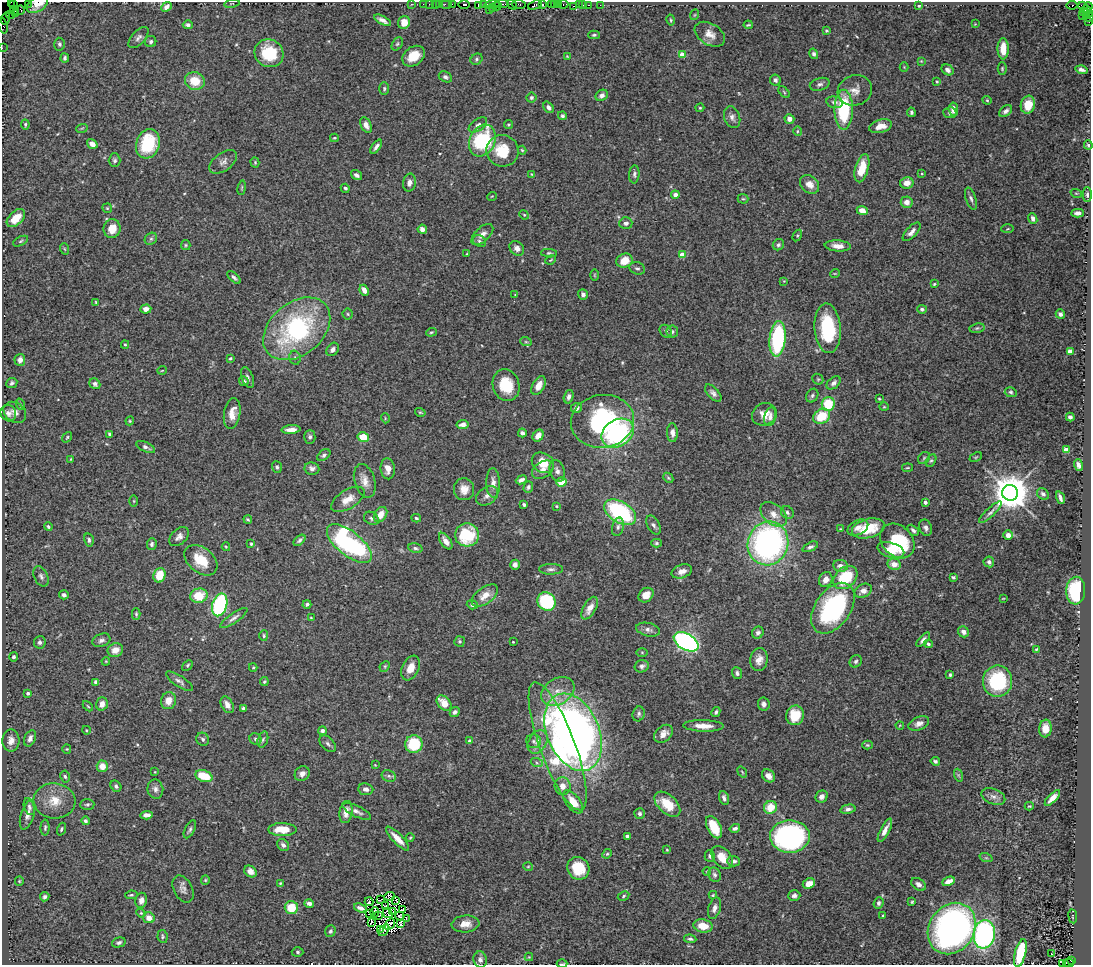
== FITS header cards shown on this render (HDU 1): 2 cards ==
NAXIS1  =                 1089
NAXIS2  =                  963

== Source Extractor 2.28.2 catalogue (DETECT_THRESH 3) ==
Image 1089 x 963 px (HDU 1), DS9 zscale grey, 1 PNG px = 1 image px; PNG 1093 x 967 px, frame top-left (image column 1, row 963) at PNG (2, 2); each listed source drawn as its Kron ellipse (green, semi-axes under 4 px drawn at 4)
Background 1.8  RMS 0.05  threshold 0.151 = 3 sigma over >= 5 px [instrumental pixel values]
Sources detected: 505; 7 with non-positive FLUX_AUTO (blend fragments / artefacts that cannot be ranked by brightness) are neither listed nor drawn; the other 498 listed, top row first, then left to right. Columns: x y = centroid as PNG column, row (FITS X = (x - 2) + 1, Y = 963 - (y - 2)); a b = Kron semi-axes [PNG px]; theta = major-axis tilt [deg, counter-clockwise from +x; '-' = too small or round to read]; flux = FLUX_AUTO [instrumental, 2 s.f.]
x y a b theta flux
11 2 2 2 - 13
28 3 2 2 - 82
232 3 8 3 9 3.8
13 4 2 2 - 7.2
411 4 2 2 - 34
423 4 2 2 - 56
429 4 2 2 - 38
435 4 3 2 - 150
440 4 2 2 - 66
446 4 6 2 0 110
452 4 2 2 - 55
464 4 5 3 - 120
502 4 6 2 -1 420
519 4 7 3 -7 320
543 4 3 3 - 220
551 4 2 2 - 130
554 4 3 2 - 130
559 4 3 2 - 130
564 4 5 3 - 170
37 5 11 7 30 35
478 5 4 2 - 150
483 5 4 2 - 170
492 5 8 3 11 400
512 5 5 3 - 320
535 5 7 3 22 410
579 5 2 2 - 39
583 5 2 2 - 28
589 5 3 2 - 120
600 5 2 2 - 26
1072 5 5 3 - 710
497 6 4 3 - 210
574 6 3 3 - 97
919 6 4 3 - 3.2
1083 6 4 3 - 160
1088 6 4 2 - 110
166 7 6 4 41 16
493 8 3 2 - 57
21 10 4 3 - 100
489 10 2 2 - 55
15 11 5 2 - 120
1088 11 6 4 -60 370
1083 12 3 2 - 54
15 14 3 2 - 85
10 15 4 2 - 110
694 15 5 3 - 3.1
1086 15 3 2 - 140
1082 16 2 2 - 37
1089 17 4 2 - 150
5 19 6 4 73 170
382 20 9 3 -28 14
671 20 5 3 - 4.5
404 22 6 6 - 40
1089 22 2 2 - 50
975 24 3 3 - 2.4
3 25 8 2 -75 180
188 25 5 4 - 8.4
748 25 4 2 - 3.9
826 31 4 3 - 3.8
710 34 16 10 -32 33
594 35 6 4 1 5.8
138 37 13 6 47 14
151 41 6 5 - 8.4
59 44 6 5 - 6.4
397 44 7 5 59 5.9
2 48 2 2 - 16
1003 49 11 5 -90 56
269 53 15 13 -34 130
814 54 5 4 - 9.1
682 55 4 4 - 50
413 56 12 9 37 64
567 56 3 3 - 2.6
65 58 4 3 - 6.7
477 59 6 5 - 6
921 61 4 3 - 2.8
904 67 4 4 - 3.1
1002 69 6 4 90 4.6
948 70 6 5 - 15
1081 70 6 4 -18 11
445 77 7 5 -27 9.8
775 80 5 5 - 11
195 81 10 9 - 72
937 81 3 3 - 4
820 84 10 6 15 11
384 89 6 5 - 5.7
855 90 17 15 19 38
784 92 7 4 -46 4.3
602 95 6 5 - 14
531 98 5 5 - 7.8
987 100 4 4 - 3.7
834 102 8 5 -11 11
1028 105 9 7 72 60
548 107 6 4 -50 12
700 108 4 4 - 3.7
953 109 7 4 -83 23
844 110 20 9 90 240
1006 111 7 4 35 11
911 112 4 4 - 6.2
950 113 6 5 - 9.9
562 116 5 4 - 6
732 117 11 8 -71 16
789 119 5 4 - 19
25 124 5 4 - 4.9
366 125 8 5 -65 18
478 125 10 6 36 13
508 125 4 4 - 4.3
880 126 11 6 15 34
82 128 6 3 18 3.5
797 131 5 3 - 3.5
334 138 4 3 - 3.6
482 141 16 12 63 290
92 144 5 4 - 22
148 144 15 11 72 190
1088 145 4 3 - 5.7
376 147 8 4 55 11
522 150 4 4 - 3.8
503 151 16 15 - 100
115 160 7 6 - 7.4
223 162 16 9 36 18
255 162 5 4 - 3.9
862 168 14 6 75 64
531 174 4 2 - 1.8
634 174 9 5 85 8.7
922 174 3 3 - 3
356 175 6 4 -33 9.9
409 183 9 6 79 16
907 183 7 6 - 27
809 184 10 8 -40 30
242 188 7 3 81 4.2
345 188 5 4 - 6.1
1076 193 6 3 -18 3.4
1087 194 7 4 90 9.2
675 195 4 4 - 13
492 196 5 3 - 2.5
743 199 5 5 - 4.5
971 199 11 5 -71 11
907 202 6 6 - 23
107 208 5 5 - 4.1
862 211 5 4 - 28
1078 213 6 4 -3 16
524 215 5 4 - 4.1
16 218 11 6 44 55
1033 218 5 4 - 13
626 223 6 5 - 11
112 228 9 8 - 49
422 229 4 4 - 16
1008 229 6 3 1 3.6
912 232 12 5 47 16
482 235 13 7 43 22
797 236 6 4 59 4
151 239 7 5 42 7.3
21 241 8 4 28 5.8
480 241 7 5 -32 8.3
186 245 5 4 - 4.5
778 245 6 5 - 9.8
838 246 13 5 -4 25
517 248 8 6 -42 17
65 249 6 3 -70 3.4
549 253 8 4 -4 5.7
467 254 3 2 - 3.6
682 255 4 4 - 50
551 260 5 3 - 3.5
625 261 8 7 - 53
637 268 8 6 -19 8.2
835 273 5 3 - 2.7
594 275 6 4 -90 4
234 277 8 4 -44 8.8
784 281 4 4 - 2.7
934 284 4 3 - 3.8
364 290 6 4 -65 16
583 294 5 4 - 9.7
515 295 4 3 - 2.5
96 302 4 3 - 2.7
146 309 5 4 - 19
922 309 5 4 - 6.9
348 314 5 5 - 4.1
1060 314 5 4 - 9.6
828 328 25 13 -86 200
977 328 7 5 9 6.1
297 329 38 26 39 530
666 331 7 5 -49 7.9
672 331 6 6 - 7.9
431 332 5 4 - 4.5
778 339 18 8 84 350
526 342 6 3 -18 4.8
125 345 4 4 - 4.1
333 349 7 5 53 12
1070 351 4 4 - 34
230 358 4 3 - 4.9
295 358 7 5 -75 8
20 360 6 5 - 17
162 370 4 3 - 2.4
248 377 11 5 -70 12
818 379 6 5 - 4.7
244 381 5 4 - 12
12 383 6 5 - 7
834 383 8 5 43 12
95 384 6 5 - 11
506 385 16 13 -72 100
539 386 10 6 62 32
1011 392 6 5 - 5.9
713 393 10 5 -48 13
812 396 7 5 59 7.8
569 397 7 4 74 12
879 399 3 2 - 3.3
20 404 6 4 -71 3.8
828 404 7 6 - 110
884 407 4 4 - 3.5
576 408 5 5 - 14
15 412 12 9 -37 22
420 412 5 4 - 4
8 413 8 7 - 16
232 414 16 8 81 40
764 414 13 11 25 40
822 416 9 7 30 110
770 417 9 6 75 16
1070 417 4 3 - 11
385 418 5 3 - 2.8
130 421 4 4 - 3.9
602 421 32 26 8 460
463 424 6 4 11 19
291 430 9 4 4 21
522 433 4 3 - 11
618 433 17 13 33 490
672 433 9 5 -89 20
110 434 4 3 - 6.8
538 436 6 5 - 33
67 437 6 3 54 4.4
310 437 7 5 86 8.6
363 437 6 5 - 66
145 447 10 4 -25 11
1066 450 4 4 - 51
324 455 7 5 39 8.1
976 457 6 4 25 4.2
924 458 7 5 45 6.2
71 459 4 2 - 2.7
931 461 7 4 61 6.2
543 463 12 9 -36 61
1079 465 6 4 -73 15
277 467 6 5 - 7.4
312 468 7 6 - 12
907 468 5 3 - 3.6
388 469 10 7 -84 26
543 470 12 8 32 22
557 471 11 7 -73 15
668 478 5 4 - 5
521 480 6 3 23 13
365 481 17 10 -74 32
561 482 5 4 - 58
493 483 15 7 -90 25
528 487 6 5 - 7.5
464 489 11 10 - 33
1010 493 8 8 - 9600
1043 494 6 5 - 10
487 496 12 8 35 19
1060 498 6 3 -72 10
348 499 19 9 32 42
134 501 6 4 -90 3.1
925 502 3 3 - 11
524 505 3 3 - 6.2
556 506 3 3 - 3.2
620 512 17 10 -32 360
787 512 7 6 - 8.6
990 512 15 4 43 11
774 514 15 9 -39 34
380 515 8 6 56 37
371 518 8 6 -31 8.1
416 518 5 3 - 4.3
248 519 4 3 - 4.1
653 525 10 6 -60 11
48 527 4 3 - 5.7
618 527 9 5 76 10
858 527 11 7 29 21
868 528 17 9 14 94
926 528 8 6 -68 11
840 529 4 3 - 2.7
913 530 6 4 -44 8.6
467 535 12 11 - 170
1008 535 4 4 - 19
179 537 11 7 43 18
89 540 7 4 -78 8.3
299 540 7 4 42 7.9
446 541 9 5 -56 22
897 541 19 15 -47 220
656 543 5 4 - 5.1
768 543 22 20 69 990
152 544 6 5 - 8.9
251 544 4 3 - 4.4
349 544 27 12 -39 670
226 547 4 4 - 3.2
810 547 8 4 25 9.3
415 548 7 5 -14 7.4
891 550 14 7 -16 57
201 560 18 12 -39 79
989 562 5 5 - 11
894 564 7 5 -10 29
515 565 5 5 - 16
840 566 7 6 - 17
551 569 12 5 1 12
682 571 10 6 19 22
160 575 7 6 - 78
41 576 11 6 -64 12
953 577 4 3 - 4.9
845 578 13 10 41 150
826 580 8 6 61 26
863 591 9 6 26 21
1076 591 14 9 87 250
64 595 5 4 - 11
485 595 15 8 36 39
646 595 8 6 41 33
199 596 8 7 - 82
1003 598 3 2 - 2.2
547 601 10 8 -43 240
307 604 4 3 - 6.9
220 605 12 7 75 420
472 605 5 4 - 9.5
590 608 12 6 61 34
833 608 28 17 55 460
136 614 6 4 -89 4.4
234 618 16 5 34 14
311 618 4 4 - 3.7
648 630 12 6 -13 16
963 632 6 5 - 17
758 633 6 5 - 9.5
264 636 5 4 - 4.7
101 640 9 6 20 11
923 640 9 4 47 11
460 641 5 5 - 5.4
40 642 6 6 - 11
513 642 2 2 - 2.8
686 642 13 8 -29 870
928 644 4 4 - 5.7
1036 649 4 3 - 4
115 650 8 6 19 33
642 652 6 4 -1 3.9
13 657 4 4 - 7
759 660 11 8 79 25
106 661 4 3 - 2.6
856 661 6 5 - 7.7
187 665 6 4 43 5.4
385 666 6 4 45 4.6
642 666 7 6 - 11
253 668 4 4 - 3.7
410 668 13 8 66 39
737 673 6 5 - 9.9
950 675 4 3 - 5.1
179 681 15 5 -33 14
997 681 16 14 89 260
96 682 4 4 - 7.8
264 682 4 4 - 4.5
558 692 18 13 31 55
28 693 4 3 - 8.4
168 701 8 7 - 37
444 703 9 6 -47 47
102 704 6 6 - 26
764 704 7 6 - 13
227 705 9 5 -60 22
88 706 6 3 -46 3.6
243 708 4 3 - 5.4
455 712 5 4 - 9.3
716 712 5 4 - 6.3
639 714 7 6 - 7.8
795 715 10 9 - 76
919 723 11 6 22 18
900 725 4 2 - 2.4
703 726 20 6 -1 35
1045 728 9 6 83 40
86 730 4 3 - 2.6
322 731 4 4 - 12
573 732 40 26 -67 2600
663 734 10 7 41 22
30 738 8 5 66 14
203 739 7 6 - 7.8
256 739 6 5 - 7
11 740 11 8 89 26
263 740 8 5 72 7.3
469 741 4 3 - 6.1
533 741 7 7 - 9.3
538 742 12 9 59 27
328 744 10 6 -46 9.6
414 744 9 8 - 140
867 745 5 4 - 4.5
558 746 68 17 -70 350
67 749 4 4 - 3.5
935 761 4 3 - 6.8
537 763 6 4 -19 6.2
375 765 3 3 - 2.5
102 766 5 5 - 38
155 772 3 2 - 2.2
742 772 6 3 -54 3.4
302 774 8 7 - 19
958 775 6 4 -71 5.3
65 776 6 4 -81 6.5
204 776 9 5 -18 80
389 776 7 5 -23 8
768 776 7 5 -44 19
116 786 6 5 - 8.4
562 786 9 8 - 26
155 789 9 8 - 16
366 789 7 6 - 13
993 796 12 7 -21 17
822 797 6 5 - 15
724 798 7 4 -72 11
1052 798 10 4 45 23
55 801 21 17 -6 69
573 802 13 7 -52 51
87 804 7 5 2 6.9
667 804 15 9 -43 81
1029 806 4 3 - 3.6
29 807 8 5 -72 9.4
770 807 6 6 - 63
848 809 7 4 12 10
357 811 15 5 -26 16
346 812 11 6 82 31
640 814 5 5 - 8.8
28 815 15 6 72 21
147 815 6 4 5 16
85 821 4 4 - 7.6
45 827 8 4 88 6.1
714 827 12 6 -62 99
735 828 5 4 - 8.4
61 829 6 4 72 5.7
190 829 10 5 63 8.4
282 830 14 6 0 62
885 830 13 4 63 23
627 836 4 3 - 16
790 836 20 16 1 840
410 838 4 4 - 3.2
398 839 16 5 -46 37
283 845 6 5 - 11
667 850 4 3 - 2.9
607 854 5 4 - 4.2
710 856 6 5 - 7.2
722 857 13 9 -50 47
986 858 7 4 -18 5.4
733 861 6 5 - 13
528 867 5 3 - 3.3
578 868 12 10 -51 81
250 871 7 5 -37 24
707 871 4 3 - 2.8
714 875 7 6 - 8.9
205 880 5 4 - 3.9
19 881 4 4 - 4
949 881 6 4 25 24
280 883 3 3 - 2.5
809 884 6 5 - 27
918 884 8 5 -38 12
183 889 15 9 -62 19
131 895 6 4 9 4.8
713 895 4 4 - 3.8
794 895 6 5 - 10
389 896 5 3 - 0.045
624 896 6 4 29 5.5
45 897 5 4 - 8.5
141 900 8 6 76 19
381 900 4 2 - 3.3
396 900 2 2 - 5.8
369 902 4 2 - 15
912 902 3 3 - 4.2
309 903 5 4 - 16
879 903 6 5 - 7.9
386 906 3 2 - 1.8
291 908 6 6 - 75
360 908 6 4 -23 7.9
715 908 11 6 72 19
403 909 4 2 - 0.81
393 911 3 2 - 5.5
375 912 5 2 - 7.2
141 913 4 4 - 3.4
369 913 3 2 - 2.5
388 913 5 3 - 2.6
379 916 2 2 - 4.9
400 916 4 3 - 2.7
883 916 3 3 - 3.1
1073 916 7 3 -83 2.9
149 918 6 5 - 25
406 918 3 2 - 4.9
371 922 4 2 - 4.4
401 923 4 2 - 2.6
390 924 6 2 57 4.6
465 924 14 8 5 33
703 926 9 6 -11 56
381 929 4 2 - 1.8
952 929 27 22 55 1300
384 930 7 2 53 2.9
330 931 6 5 - 8.5
984 934 14 10 83 620
162 936 6 5 - 6
690 939 6 4 -9 6.4
119 943 7 5 14 9.5
298 952 6 4 -3 6.2
1020 953 14 5 76 130
1051 954 3 2 - 3.8
529 957 4 4 - 2.9
480 960 8 6 -82 13
1071 961 4 2 - 200
1068 963 5 2 - 370
562 964 5 2 - 3.4
1062 964 2 2 - 13
At the frame edge (FLAGS 8, measured only in part): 11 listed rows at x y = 11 2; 28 3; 37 5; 1089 17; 1089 22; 3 25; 2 48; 1088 145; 1068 963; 562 964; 1062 964
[7 non-positive-flux detections neither listed nor drawn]